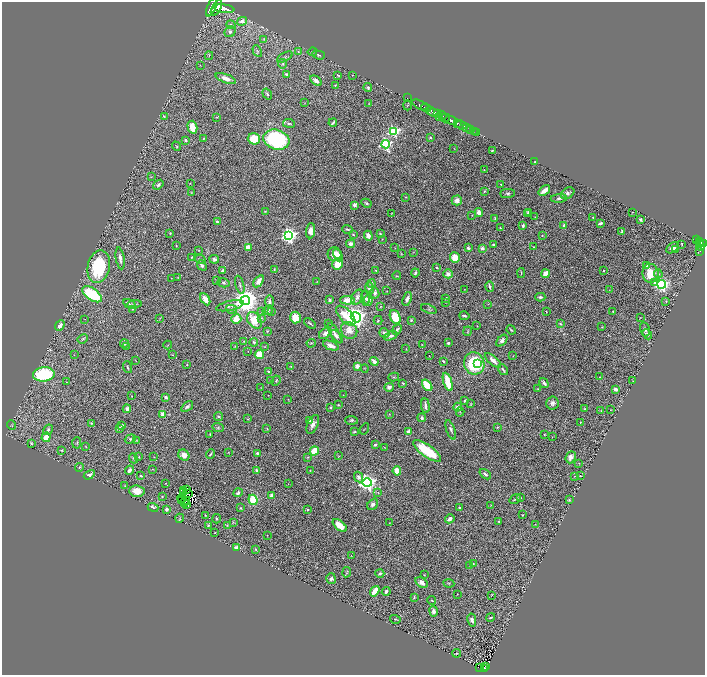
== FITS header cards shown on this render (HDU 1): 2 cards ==
NAXIS1  =                 1405
NAXIS2  =                 1345

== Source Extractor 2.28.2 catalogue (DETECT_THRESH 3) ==
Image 1405 x 1345 px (HDU 1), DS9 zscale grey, zoomed out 1/2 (1 PNG px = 2 x 2 image px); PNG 707 x 677 px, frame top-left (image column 1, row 1345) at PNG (2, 2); each listed source drawn as its Kron ellipse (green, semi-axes under 4 px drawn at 4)
Background 1.5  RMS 0.05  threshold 0.149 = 3 sigma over >= 5 px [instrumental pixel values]
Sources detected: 434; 27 cannot appear on this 1/2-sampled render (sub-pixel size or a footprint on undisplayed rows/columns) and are neither listed nor drawn; the other 407 listed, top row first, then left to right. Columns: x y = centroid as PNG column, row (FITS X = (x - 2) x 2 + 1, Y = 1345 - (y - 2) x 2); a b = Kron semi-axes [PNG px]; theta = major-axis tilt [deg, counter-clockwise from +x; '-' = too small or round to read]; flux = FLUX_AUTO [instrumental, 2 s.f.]
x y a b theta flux
211 7 10 4 67 7600
216 8 9 4 61 8000
224 9 10 4 -9 7400
242 21 5 4 - 55
231 25 5 4 - 17
230 32 6 5 - 26
264 39 3 2 - 6.1
257 51 6 2 -62 8.4
298 52 3 3 - 8.2
312 52 5 2 - 5.7
319 55 6 3 -20 20
209 56 4 2 - 5.3
285 57 8 3 28 17
283 64 5 4 - 12
200 65 3 2 - 5.1
286 74 4 3 - 15
338 75 4 2 - 9.3
352 75 2 2 - 3.9
226 78 10 4 -20 71
316 81 6 3 -35 46
335 85 3 2 - 7.3
368 88 4 3 - 12
267 94 6 3 -54 11
407 98 2 1 - 66
305 103 2 1 - 2.5
369 104 2 1 - 3.2
407 105 5 2 - 7.5
421 105 9 2 -28 2600
426 108 5 2 - 2200
433 112 7 3 -17 1000
437 113 3 2 - 1200
442 115 5 2 - 850
164 116 3 3 - 7.5
217 117 3 3 - 4.7
440 118 3 1 - 170
445 118 4 3 - 2000
451 120 6 2 -24 4300
289 123 6 4 -8 20
333 123 4 2 - 20
457 123 2 2 - 1000
461 125 5 2 - 1600
192 127 6 4 -76 170
466 127 3 1 - 310
470 129 2 2 - 470
394 131 4 3 - 1200
474 131 2 1 - 71
476 132 2 1 - 32
430 137 2 2 - 16
204 138 2 1 - 4.1
254 139 6 5 - 250
185 140 4 3 - 18
276 140 13 10 -16 1100
385 144 4 4 - 1700
176 146 5 3 - 9.5
454 148 2 1 - 2.4
492 150 2 2 - 8.1
535 161 2 2 - 10
484 170 2 2 - 4.1
151 177 3 2 - 4.1
190 183 3 2 - 4.2
501 184 2 1 - 3.4
158 185 6 4 36 21
544 190 6 3 37 94
485 191 3 3 - 13
192 193 4 3 - 4.2
508 193 7 4 1 22
568 193 7 5 35 39
405 197 3 3 - 6.3
559 198 8 4 3 21
457 200 5 5 - 53
366 203 5 3 - 15
355 205 4 3 - 24
265 211 3 3 - 6.5
528 212 4 3 - 14
632 212 2 1 - 3.4
391 213 3 2 - 4.2
479 213 4 4 - 58
527 214 3 3 - 7.5
472 215 3 2 - 5.4
535 217 3 2 - 7.7
593 217 3 2 - 4.6
495 219 3 3 - 11
640 220 3 2 - 16
217 222 3 2 - 21
600 223 4 2 - 21
564 225 3 3 - 21
523 226 3 2 - 20
500 228 3 3 - 9.2
348 229 5 2 - 11
311 231 7 4 85 59
622 231 4 3 - 12
170 233 2 2 - 6.5
353 234 2 2 - 15
380 234 3 3 - 9.6
289 236 4 4 - 3300
368 236 5 3 - 50
542 236 3 2 - 6.8
382 239 2 2 - 3.2
697 240 3 2 - 310
699 241 3 2 - 200
699 243 3 1 - 20
350 244 4 4 - 30
493 244 3 2 - 15
682 244 4 2 - 7.3
703 244 3 2 - 790
176 246 3 2 - 5.2
700 246 5 3 - 840
248 247 3 3 - 96
534 247 2 2 - 5.2
395 248 3 2 - 3.1
468 248 4 3 - 21
482 248 4 4 - 38
672 248 7 4 36 49
675 249 3 3 - 14
198 250 3 2 - 5.1
700 251 2 1 - 51
413 252 3 2 - 4.8
335 254 7 6 - 100
401 254 4 2 - 5.1
338 255 7 3 -65 33
192 257 3 2 - 6
120 258 11 3 -80 42
455 258 5 5 - 150
200 259 6 2 -29 9.8
214 259 5 4 - 23
338 264 6 5 - 120
202 265 5 3 - 22
647 265 3 2 - 21
99 267 16 11 78 680
437 267 3 2 - 9.2
274 269 4 3 - 8.2
223 270 3 3 - 17
376 270 4 3 - 9.9
604 271 2 1 - 5.7
415 273 4 2 - 17
521 273 5 2 - 8.4
650 273 9 8 - 190
448 274 5 4 - 47
545 274 4 4 - 110
658 274 4 4 - 16
397 276 4 2 - 6.9
178 277 2 2 - 2.8
171 278 2 1 - 4.3
216 281 3 2 - 6.4
259 281 7 4 57 60
317 281 3 2 - 3.3
223 283 6 4 -16 20
654 283 3 3 - 35
372 284 4 3 - 22
662 284 4 4 - 1900
240 285 9 3 -75 18
490 287 5 2 - 17
370 288 6 4 -75 43
464 289 2 2 - 2.4
609 290 3 2 - 3.4
387 291 2 2 - 3.3
375 293 5 4 - 23
92 294 11 6 -34 560
357 297 8 5 63 38
540 297 5 3 - 20
365 298 7 3 -83 20
446 298 2 2 - 12
205 299 7 4 -60 97
407 299 7 3 70 35
245 300 5 4 - 13000
330 300 3 2 - 18
348 300 7 4 -3 130
368 300 5 4 - 58
666 301 4 3 - 10
270 302 6 3 -89 26
446 303 2 1 - 3.1
130 304 6 3 -29 18
134 304 7 4 7 19
488 304 3 1 - 2.6
230 306 14 4 13 36
381 306 3 2 - 5.4
132 309 3 2 - 4
231 309 5 3 - 14
429 309 8 3 -21 12
268 310 5 4 - 17
613 311 3 3 - 10
262 312 2 2 - 4.2
271 312 3 3 - 5.9
546 312 2 2 - 7.3
346 316 12 6 -46 220
464 316 5 3 - 17
295 317 6 5 - 170
356 317 5 4 - 5700
395 317 7 5 -68 220
160 318 3 3 - 6.1
261 318 4 3 - 11
640 318 3 2 - 4.1
85 319 3 1 - 2.6
236 319 5 5 - 130
254 320 9 6 -56 230
378 320 5 3 - 11
411 320 3 3 - 11
310 323 7 2 -35 13
328 323 2 1 - 4
561 324 4 3 - 10
60 326 6 4 51 65
477 326 2 2 - 3.9
602 327 3 3 - 5.8
397 329 5 2 - 21
645 329 7 4 -76 28
349 330 9 7 -49 90
511 330 5 2 - 9.2
267 331 3 3 - 7.6
468 331 5 2 - 7.4
325 333 7 4 39 48
335 333 11 3 -59 33
384 333 5 3 - 41
647 334 6 3 -47 18
336 336 8 4 -42 26
390 336 7 4 23 32
83 339 5 4 - 14
244 341 3 3 - 7.2
502 341 7 4 49 37
254 342 4 3 - 18
311 343 4 3 - 8.5
448 343 3 2 - 15
124 344 4 3 - 14
422 344 3 2 - 3.5
168 345 4 2 - 5.9
331 345 8 4 -22 70
127 346 2 2 - 3.6
235 346 3 2 - 6.7
265 347 3 2 - 4.5
406 349 2 2 - 4.8
248 351 2 1 - 3.6
74 355 3 2 - 3.6
173 355 3 2 - 4.5
259 355 4 4 - 150
429 356 2 1 - 3.9
513 356 2 2 - 2.7
493 360 10 4 -41 61
136 361 3 2 - 3.6
374 361 4 3 - 59
443 361 4 3 - 11
474 363 11 10 - 620
477 363 3 3 - 92
187 365 2 2 - 10
291 366 4 3 - 7.3
357 366 3 3 - 71
127 367 6 2 -73 12
365 368 4 2 - 5.3
503 370 6 2 -57 19
269 371 3 2 - 10
44 374 11 7 6 540
394 377 5 3 - 9.9
600 377 2 2 - 6.3
270 380 4 2 - 5.4
276 381 5 3 - 12
633 381 2 2 - 4
66 382 3 2 - 4.6
448 382 9 3 -72 310
403 383 3 2 - 8.8
544 383 5 3 - 29
427 385 6 3 -54 320
261 387 3 2 - 3.5
389 387 4 4 - 39
538 389 3 3 - 7.2
615 389 3 2 - 76
268 395 2 2 - 3.7
343 395 3 1 - 2.8
132 396 2 1 - 3.3
166 397 3 2 - 24
288 399 3 2 - 4.1
465 400 3 2 - 15
552 403 6 6 - 32
471 404 3 2 - 5.4
338 405 3 2 - 7.7
425 406 7 3 -84 35
187 407 7 4 36 21
330 407 3 3 - 13
458 407 4 4 - 46
127 409 4 4 - 31
585 409 3 3 - 10
611 410 2 2 - 4.3
601 411 2 2 - 2.8
460 412 4 2 - 8.3
163 414 3 3 - 85
389 414 3 2 - 4.5
218 416 4 4 - 19
422 418 4 4 - 18
248 419 3 2 - 5.9
309 420 3 3 - 15
351 420 6 4 -4 19
580 422 2 2 - 5.8
92 423 3 3 - 7.1
313 424 10 5 65 51
11 425 5 2 - 5.9
122 425 3 2 - 16
218 427 6 4 -23 14
497 427 2 2 - 6.5
120 428 4 3 - 15
267 429 3 2 - 7.7
365 429 6 1 61 4.2
48 430 6 4 59 25
451 430 10 3 -70 24
354 432 4 2 - 11
409 432 4 4 - 46
210 434 2 2 - 10
544 434 4 2 - 6.6
46 437 5 4 - 120
552 437 2 1 - 2.9
130 439 6 3 18 15
137 440 3 3 - 5.5
31 443 3 2 - 10
77 443 6 3 86 10
375 445 2 2 - 34
86 447 3 2 - 3.9
384 447 3 2 - 4.5
61 450 3 3 - 9.4
314 451 5 3 - 230
427 451 16 6 -36 390
228 452 2 2 - 3.7
258 453 4 3 - 32
210 454 5 2 - 13
184 455 6 5 - 70
339 456 3 2 - 4.7
139 457 3 2 - 6.2
154 457 3 2 - 5.2
308 457 3 2 - 7
571 457 6 5 - 45
133 458 5 3 - 11
579 463 2 2 - 4.1
79 467 4 3 - 15
152 469 2 2 - 4.1
129 470 5 3 - 46
257 470 4 3 - 21
310 471 2 2 - 3.6
397 471 5 4 - 120
485 474 6 3 -37 17
89 475 6 3 30 28
141 476 3 3 - 8.4
574 476 2 1 - 5.3
580 476 2 2 - 18
359 477 5 4 - 24
166 483 2 2 - 5.5
367 483 4 4 - 4300
288 484 2 1 - 2.2
125 486 3 2 - 4.7
187 489 2 1 - 4.8
184 490 2 1 - 4
137 491 8 6 -5 100
183 493 4 1 - 0.25
238 493 4 3 - 24
378 493 4 3 - 8.7
189 494 3 1 - 3.6
272 495 4 4 - 44
162 497 3 2 - 5.2
182 498 4 1 - 2.6
520 498 4 3 - 10
515 499 6 2 35 10
186 500 3 1 - 1.7
253 500 5 4 - 260
569 500 3 3 - 11
181 501 2 1 - 6.2
185 503 3 1 - 1.9
373 504 6 5 - 30
186 505 3 1 - 1.3
491 505 2 2 - 3.8
153 507 5 3 - 26
240 508 3 3 - 8.6
460 508 4 2 - 9.4
167 509 3 3 - 20
308 509 3 3 - 7.5
205 515 3 2 - 8.1
523 515 2 2 - 5.6
180 518 5 3 - 8.6
216 519 4 3 - 10
450 519 5 4 - 33
499 521 2 2 - 11
233 522 3 3 - 6.2
389 523 3 2 - 3.3
535 524 2 1 - 3.6
208 525 3 2 - 11
227 525 3 3 - 6.8
340 525 8 4 -41 140
215 533 2 1 - 3.8
267 535 2 2 - 3.2
236 548 4 3 - 56
255 549 3 3 - 8.2
351 556 2 1 - 2.5
473 564 4 3 - 7.4
470 565 2 2 - 3.2
347 572 5 2 - 8.4
380 573 4 3 - 17
424 575 2 2 - 4.6
331 579 5 5 - 23
422 583 7 4 -34 44
449 583 5 3 - 9.5
375 591 6 3 53 160
386 592 4 3 - 24
457 594 2 2 - 3.3
492 595 2 1 - 5.2
414 597 3 3 - 10
432 600 4 2 - 9
433 611 5 4 - 34
491 617 4 3 - 11
395 619 5 2 - 7.7
472 620 6 4 -78 32
457 653 4 4 - 11
486 666 4 2 - 44
479 667 3 2 - 50
485 668 3 2 - 130
At the frame edge (FLAGS 8, measured only in part): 1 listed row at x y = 703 244
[27 sub-pixel or undisplayed-footprint detections neither listed nor drawn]